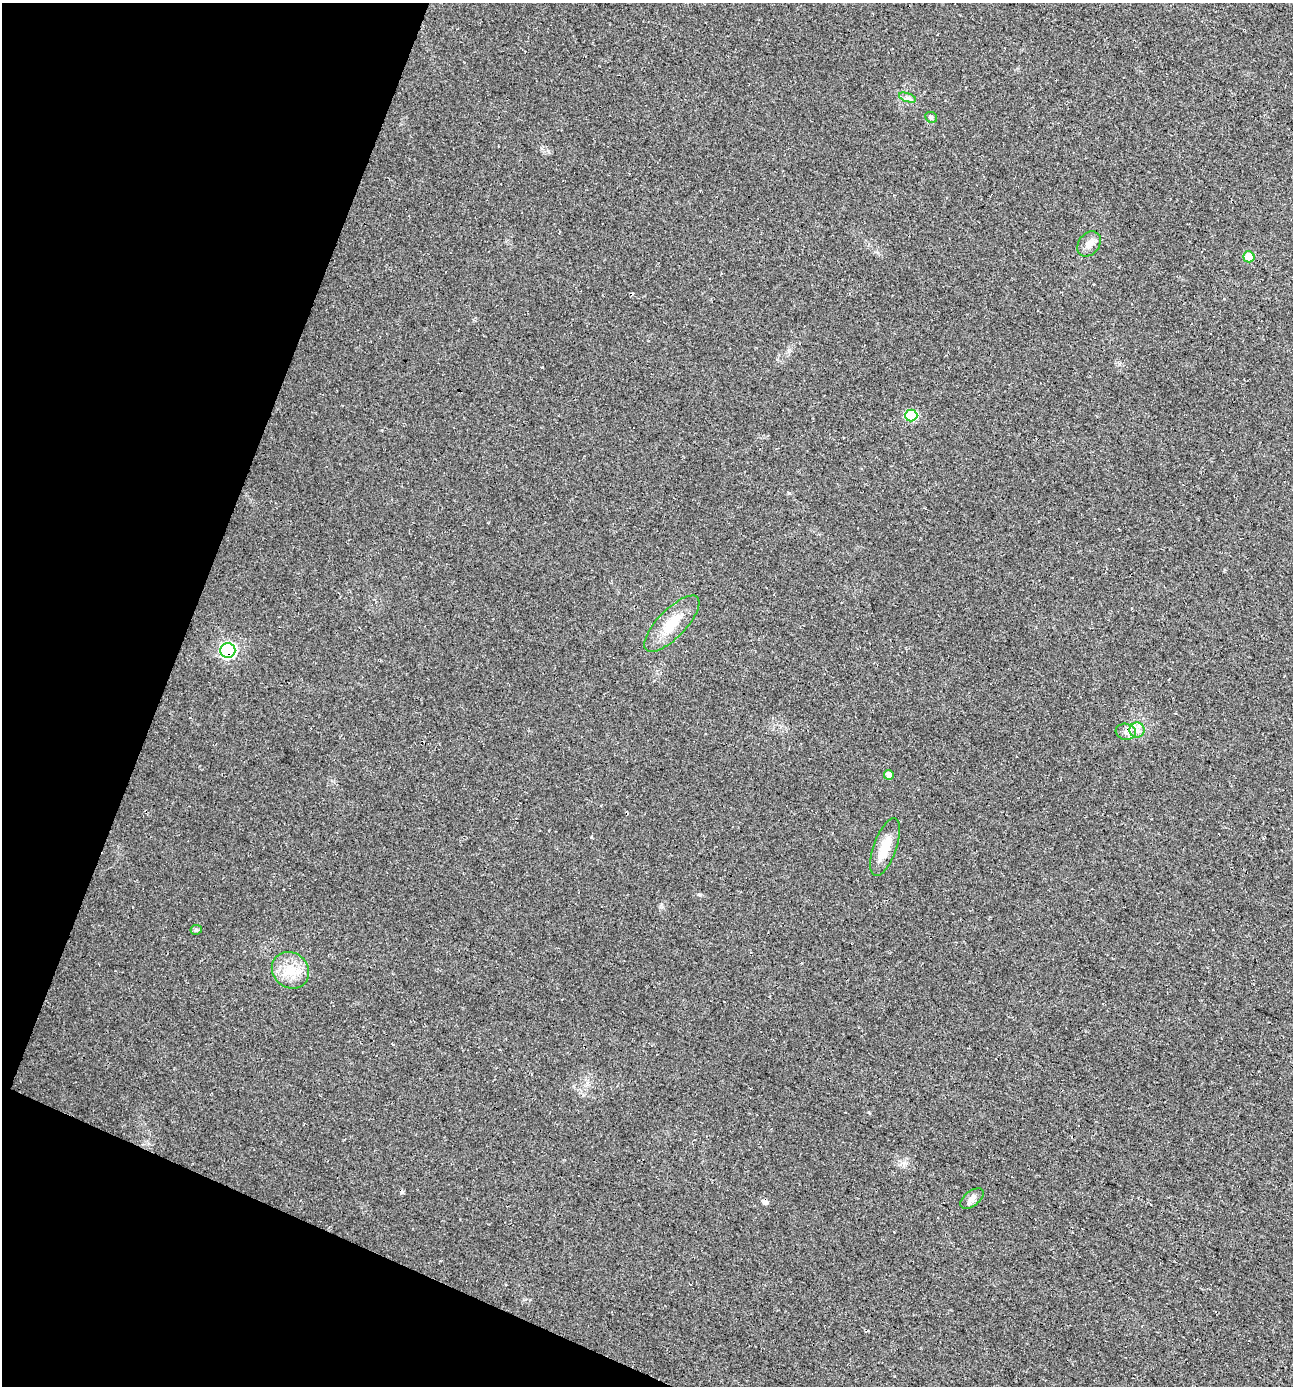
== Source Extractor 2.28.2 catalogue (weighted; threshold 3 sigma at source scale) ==
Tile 9 of 4 x 4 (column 1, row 3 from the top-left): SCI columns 262-1552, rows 1417-2800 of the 5751 x 5592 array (HDU 1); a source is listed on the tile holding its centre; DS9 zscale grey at full resolution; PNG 1295 x 1388 px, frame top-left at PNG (2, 3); each listed source drawn as its Kron ellipse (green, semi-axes under 4 px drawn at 4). Shown black and unused: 19% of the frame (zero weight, under 3 of 4 exposures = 5% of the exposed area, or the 3 px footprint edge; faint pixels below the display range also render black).
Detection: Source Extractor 2.28.2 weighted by HDU 2 'WHT'; one run over the whole footprint, this tile lists its part. Background 0.0184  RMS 0.0068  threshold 0.0304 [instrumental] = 3 sigma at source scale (4.5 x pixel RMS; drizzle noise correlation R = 1.50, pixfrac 1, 0.0396/0.0396 arcsec/px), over >= 5 px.
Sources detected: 16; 2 cosmic-ray / hot-pixel residue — neither listed nor drawn; the other 14 listed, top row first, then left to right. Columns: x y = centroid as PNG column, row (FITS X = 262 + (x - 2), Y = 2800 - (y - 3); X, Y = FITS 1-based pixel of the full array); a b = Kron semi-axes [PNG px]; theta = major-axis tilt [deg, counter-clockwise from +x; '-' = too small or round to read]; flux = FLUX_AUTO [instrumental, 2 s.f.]
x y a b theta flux
907 98 9 4 -19 1.7
931 117 6 5 - 1.7
1089 244 14 10 52 5
1249 257 5 5 - 15
911 415 6 6 - 47
672 624 37 14 46 19
228 650 7 7 - 170
1137 730 7 7 - 3.5
1126 732 10 8 -10 3.7
889 775 5 5 - 4.3
885 847 30 11 70 14
196 930 6 5 - 1.7
290 970 19 17 -40 15
972 1199 13 7 38 4
Overlapping masked pixels (flux is a lower limit): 1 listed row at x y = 228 650
Unlisted compact peaks at least as high as the median listed source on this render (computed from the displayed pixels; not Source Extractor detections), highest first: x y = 591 837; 789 493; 661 904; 904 1163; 542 367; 869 1112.